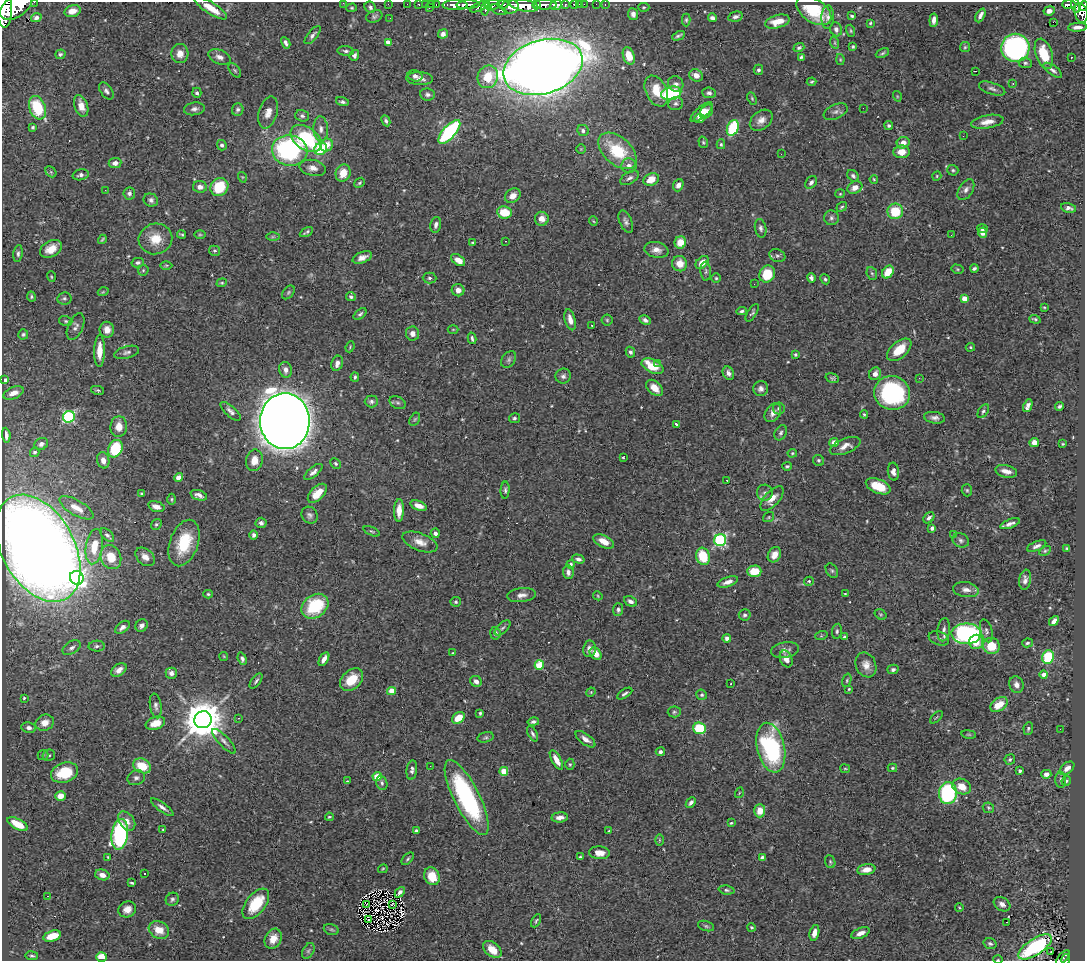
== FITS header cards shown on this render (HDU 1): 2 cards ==
NAXIS1  =                 1083
NAXIS2  =                  959

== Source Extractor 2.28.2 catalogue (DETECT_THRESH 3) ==
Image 1083 x 959 px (HDU 1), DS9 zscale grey, 1 PNG px = 1 image px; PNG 1087 x 963 px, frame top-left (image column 1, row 959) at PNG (2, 2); each listed source drawn as its Kron ellipse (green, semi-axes under 4 px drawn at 4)
Background 1.01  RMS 0.021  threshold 0.0631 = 3 sigma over >= 5 px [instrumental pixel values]
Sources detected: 533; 2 with non-positive FLUX_AUTO (blend fragments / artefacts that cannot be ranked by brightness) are neither listed nor drawn; of the other 531, the 500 brightest by FLUX_AUTO listed and drawn (31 fainter detections omitted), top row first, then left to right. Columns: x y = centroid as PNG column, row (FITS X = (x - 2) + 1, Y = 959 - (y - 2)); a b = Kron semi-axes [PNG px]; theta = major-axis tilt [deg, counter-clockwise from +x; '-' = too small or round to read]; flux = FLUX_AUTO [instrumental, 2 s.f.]
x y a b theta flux
34 2 2 2 - 43
343 3 2 2 - 70
388 4 2 2 - 13
407 4 2 2 - 14
419 4 3 3 - 39
425 4 2 2 - 17
431 4 3 2 - 19
436 4 3 2 - 28
503 4 5 3 - 580
536 4 4 3 - 550
574 4 4 3 - 83
579 4 2 2 - 9.9
584 4 2 2 - 11
596 4 2 2 - 8.4
1069 4 7 4 -1 340
455 5 12 5 -1 2100
468 5 11 4 3 1800
492 5 7 5 16 790
524 5 15 6 -11 4100
545 5 12 4 0 1900
556 5 6 5 - 490
565 5 3 3 - 150
605 5 3 2 - 14
16 6 18 10 37 7100
1076 6 7 3 -75 320
1083 6 5 3 - 360
370 7 6 5 - 4.4
479 7 10 4 23 900
510 7 8 7 - 1800
644 7 6 4 0 1.7
211 8 19 5 -33 23
352 8 5 4 - 2
429 8 3 2 - 85
486 8 8 3 78 710
4 9 19 7 -89 6400
499 10 8 4 -26 350
73 11 8 5 15 15
814 11 19 11 -34 62
1049 11 5 4 - 7
1081 13 10 6 -77 810
633 14 6 5 - 5.7
980 15 7 3 63 5.8
374 16 8 6 21 3.4
852 16 4 3 - 2.7
735 17 7 5 13 3.5
828 17 11 6 86 6
36 18 5 4 - 4.7
390 18 2 2 - 1.6
712 18 4 4 - 4.9
686 20 6 4 -90 2.3
934 20 6 4 84 6.3
777 22 12 6 15 19
1053 22 3 2 - 670
870 23 3 2 - 1.5
1078 27 9 4 3 7.7
836 29 7 6 - 5.2
851 31 6 4 -73 1.9
443 34 5 4 - 6.1
313 35 11 5 49 4.9
679 36 7 3 25 2.8
389 42 4 4 - 22
286 43 6 4 -62 4.1
835 43 6 3 -72 1.9
853 47 4 3 - 2
965 47 5 5 - 1.8
799 48 5 4 - 2.7
1015 48 14 14 - 380
346 51 8 4 -5 3.5
882 53 7 3 25 2.3
60 54 5 5 - 2.7
180 54 9 8 - 12
1044 54 16 8 -71 40
354 55 5 5 - 4.3
629 56 9 5 -70 21
219 57 12 7 -23 7.7
801 57 4 3 - 2
1071 58 3 2 - 2
840 59 5 4 - 1.5
1025 63 7 5 -2 2.8
543 67 41 26 17 3400
235 70 8 5 -52 2.3
758 70 5 5 - 3.3
1053 70 11 4 -36 4.6
975 71 3 2 - 1.7
696 75 7 6 - 9.9
415 76 7 5 -16 7.1
488 77 11 10 - 40
419 79 13 6 -2 8.8
812 82 5 3 - 2
1013 83 3 2 - 2.3
676 84 8 7 - 5.6
992 89 14 6 -19 5.4
106 91 9 5 -54 4.5
656 91 16 10 -64 30
197 93 5 4 - 3.7
671 93 10 6 14 100
709 93 7 5 -6 4.1
427 94 7 6 - 4.1
897 96 5 3 - 1.3
752 98 6 4 -64 1.9
342 102 7 4 -15 3.4
676 104 7 6 - 3.9
81 106 11 6 -71 16
37 108 12 8 -69 68
863 108 2 2 - 1.5
194 109 10 6 9 5.2
238 110 6 5 - 3.7
702 112 14 5 40 15
706 112 8 5 49 7.1
836 112 13 7 25 6.3
268 113 16 9 74 13
302 116 7 5 -18 3.9
699 119 5 4 - 3.7
761 120 13 9 39 10
386 121 6 4 -63 3.3
987 122 16 6 10 13
889 126 4 3 - 2.7
33 127 4 3 - 2.4
733 128 8 5 67 91
321 129 12 7 -87 8.1
583 131 6 5 - 4.4
449 132 15 6 48 200
963 136 2 2 - 1.3
306 138 17 11 -36 120
703 142 6 4 -74 2
903 143 6 5 - 10
721 144 5 4 - 2
222 145 5 4 - 3.7
326 145 7 6 - 17
321 149 7 6 - 41
581 149 5 5 - 1.4
290 150 18 15 -7 200
617 151 23 13 -41 69
901 152 8 6 5 15
781 154 3 2 - 3
115 163 6 5 - 7.1
629 166 7 7 - 8.1
313 168 13 8 -12 9.9
953 170 5 5 - 2.4
51 172 6 4 -46 2.3
343 173 9 7 73 21
80 175 8 5 15 4.8
853 176 6 5 - 3.2
937 176 5 4 - 1.5
242 177 5 3 - 1.3
630 178 10 6 30 5
874 179 4 3 - 1.5
651 180 8 6 21 20
811 182 7 5 53 4.9
360 183 6 4 40 2.3
678 185 6 5 - 7.4
200 187 7 6 - 7
219 187 9 8 - 61
855 187 8 6 27 10
105 190 2 2 - 28
966 190 11 7 58 6.5
129 193 6 6 - 4.8
840 194 5 4 - 1.6
513 196 8 6 39 11
151 200 7 6 - 4.5
842 207 6 3 36 2.1
1068 208 8 4 -14 5.9
895 211 8 8 - 45
504 212 7 6 - 34
831 218 7 7 - 4.4
542 219 7 7 - 10
593 221 5 3 - 1.3
626 222 12 6 -68 5
436 225 8 5 78 4.9
761 228 9 5 -79 4.2
982 228 5 4 - 4.2
306 232 7 3 30 2.7
982 233 5 4 - 8.7
182 235 4 2 - 1.7
200 235 6 4 0 1.6
951 235 3 2 - 2.6
273 237 7 4 1 2.6
102 239 5 2 - 1.7
155 239 17 15 13 28
505 241 3 2 - 3.4
473 242 4 2 - 1.7
680 242 6 6 - 23
51 249 12 8 28 17
656 250 12 8 -11 10
214 251 6 5 - 2.4
18 254 8 4 82 3.7
777 256 8 6 -22 3.8
362 257 10 5 21 8.2
458 260 8 5 -36 16
702 262 8 5 47 14
138 263 6 4 13 3.5
680 264 8 7 - 18
166 265 6 4 1 1.9
974 268 4 3 - 3.1
957 269 6 4 -14 2.1
143 270 6 5 - 2.1
706 271 9 5 -87 3.3
888 272 7 5 54 26
872 273 6 5 - 2.4
767 274 9 7 63 41
51 277 5 3 - 1.4
429 278 7 5 -1 2.7
716 278 5 5 - 2.1
811 278 5 4 - 5.6
825 279 5 4 - 2.6
222 283 5 4 - 2
754 284 2 2 - 2.4
458 290 6 6 - 8.9
103 292 5 3 - 1.4
288 292 8 5 50 2.5
31 297 5 4 - 2.2
351 297 5 4 - 3.3
64 298 7 6 - 3.1
964 298 4 4 - 22
1044 307 3 3 - 1.2
742 311 5 4 - 2.9
752 313 10 4 58 2.8
360 314 7 4 40 3.7
1035 319 6 3 -19 2.2
570 320 11 5 -75 9.3
607 320 5 5 - 2.1
645 320 6 4 -28 4.8
66 321 7 5 -17 2.5
592 325 3 2 - 1.7
76 327 14 7 67 6.3
453 329 5 3 - 1.4
107 330 8 7 - 11
23 334 5 5 - 2.6
412 334 7 6 - 7.7
472 338 6 3 -76 3.2
350 347 6 3 67 1.5
970 347 5 4 - 1.8
899 350 14 8 41 30
99 351 16 5 89 23
127 352 13 6 15 5.1
630 352 5 4 - 4
795 354 4 4 - 2.2
509 360 9 6 52 4.3
337 363 8 5 71 7.8
658 363 2 2 - 4
652 366 12 6 -26 37
286 370 8 6 -75 7
728 373 7 5 -62 6
875 374 6 5 - 8.8
563 376 8 7 - 4.8
355 377 4 3 - 2.7
832 378 7 4 -17 2.6
919 378 2 2 - 3.7
5 380 4 4 - 5.7
655 388 10 6 -42 16
761 388 7 7 - 7
98 390 6 4 -11 2.3
13 393 11 5 22 11
892 393 18 17 - 190
371 401 7 6 - 3.7
398 403 8 6 -29 3.6
1028 406 7 4 66 6.2
1059 406 4 3 - 3.1
779 408 6 6 - 2.8
231 411 13 5 -42 6.3
983 411 7 4 58 3
773 413 10 7 56 9.2
864 414 4 4 - 1.9
69 417 6 6 - 180
514 418 5 5 - 2.6
935 418 10 5 -7 5.8
415 419 7 4 59 2.2
285 421 28 25 -88 4600
676 424 3 3 - 2.3
119 427 10 8 85 16
781 433 8 5 61 3.5
6 435 7 3 -84 4.6
834 442 5 4 - 10
1034 442 5 4 - 9.5
41 444 7 6 - 4.2
1063 444 3 3 - 1.4
845 446 16 7 22 11
115 449 9 7 65 65
35 452 5 4 - 3
792 453 5 4 - 1.6
623 457 3 2 - 1.4
103 460 8 6 -77 9.5
254 460 11 8 79 16
818 460 6 5 - 2.6
336 463 6 4 -46 2.5
787 466 5 3 - 2.1
1006 471 11 6 -13 11
313 472 11 5 41 6.5
893 472 9 5 -84 6.8
178 477 5 4 - 9.4
727 480 3 2 - 1.3
878 486 13 7 -22 33
505 490 8 4 87 3.2
967 490 6 5 - 2.2
317 493 12 6 45 20
765 493 8 8 - 5.3
142 494 3 3 - 1.9
199 495 8 5 -19 7.4
172 499 5 3 - 1.7
772 499 15 7 48 14
419 506 8 4 -19 9.3
156 507 8 5 -16 8.6
76 508 19 7 -30 15
399 510 11 5 88 15
310 515 9 7 -52 4.8
769 517 6 4 37 1.9
929 518 6 4 45 5.4
261 523 5 5 - 4.2
156 524 6 5 - 2.5
1010 524 10 4 20 6.7
932 528 4 3 - 4.3
372 531 9 4 -23 2.3
435 533 5 4 - 4.8
953 534 4 2 - 1.5
107 535 8 5 -43 3.4
254 535 4 4 - 4.7
720 540 6 6 - 210
961 540 8 7 - 4.2
604 541 11 6 -26 15
420 542 18 8 -21 15
184 543 24 14 70 59
1037 546 10 4 21 4.9
94 547 18 8 82 30
38 548 58 36 -61 2800
1067 548 3 2 - 1.5
1045 551 6 4 30 2.2
774 555 8 6 60 13
703 556 9 7 -72 49
111 557 12 10 -67 28
145 557 11 7 -42 9.4
578 559 6 4 -16 4
571 564 4 4 - 2.7
754 571 7 5 0 29
832 571 8 5 -57 2.5
568 572 7 5 -84 5.2
77 578 7 6 - 300
1025 580 10 6 80 6.6
809 581 5 4 - 2.9
728 582 11 5 19 8.5
966 590 13 7 -9 9.6
208 594 5 4 - 2
845 594 4 2 - 1.3
522 595 14 7 7 8.1
598 596 5 3 - 1.4
631 601 7 4 -26 5.4
456 602 5 5 - 2.6
315 606 14 11 36 73
618 610 6 5 - 3.8
881 614 6 4 -34 2
745 615 6 5 - 3.4
1054 621 5 4 - 6.9
142 625 6 5 - 5.3
122 627 8 5 38 6.1
503 628 10 5 43 3.3
944 630 12 6 82 6.4
837 631 7 5 81 3.3
986 631 12 6 -74 4.9
495 633 6 5 - 5.4
966 634 15 10 -2 260
821 636 6 4 18 1.8
844 637 4 4 - 2.7
727 638 4 4 - 4.4
939 638 10 6 -20 5.1
976 642 7 7 - 21
1027 643 5 4 - 2.6
97 646 8 5 2 3.9
991 646 8 8 - 35
72 648 10 6 32 4.9
589 649 8 6 81 6.9
785 650 14 7 9 7.8
453 653 3 3 - 1.3
596 654 7 5 -48 13
224 656 5 3 - 1.3
1048 657 7 6 - 75
242 659 6 4 -69 3.8
324 659 7 4 58 7.8
786 659 9 6 -68 9.1
539 665 5 4 - 63
866 665 13 10 -68 12
893 669 6 4 14 3.9
119 670 8 5 34 8.9
171 673 5 5 - 5.7
1044 674 4 4 - 9.4
352 680 13 9 44 33
847 680 7 4 73 2.2
256 681 9 4 52 3.3
476 681 6 5 - 5.4
731 683 3 2 - 3.1
1016 685 8 7 - 7.6
849 689 4 4 - 1.4
392 691 4 4 - 31
591 692 5 4 - 1.5
625 694 8 3 33 3.1
702 695 5 5 - 2.4
24 698 3 3 - 1.9
999 705 9 6 34 23
156 706 12 5 -81 5.1
674 712 6 5 - 2.8
480 713 4 3 - 2.3
936 717 8 3 44 1.3
238 718 3 3 - 1.5
458 718 7 5 36 26
203 720 9 8 - 4600
533 722 6 4 12 3.7
45 723 9 8 - 13
155 723 10 6 21 18
29 728 7 5 -8 5.8
700 728 6 5 - 71
1028 729 6 4 81 2.6
1060 729 2 2 - 3.1
533 734 8 4 -61 3.8
969 734 7 3 -8 1.6
486 737 8 5 15 2.9
585 739 12 5 -37 7.6
224 741 16 5 -46 5.9
771 748 25 13 -77 200
660 752 4 4 - 3.6
43 755 5 5 - 1.9
49 755 6 5 - 2.7
1010 759 5 5 - 2.9
556 760 11 4 -60 13
570 764 6 4 -89 2.2
142 766 9 7 -24 33
430 766 2 2 - 4.5
892 768 4 3 - 2.3
1067 768 8 5 38 8.1
845 769 5 2 - 1.3
412 770 10 5 83 4.7
504 771 4 4 - 31
1020 771 4 3 - 2.5
65 773 14 9 16 50
1046 774 5 4 - 6.3
377 777 4 4 - 38
136 778 9 7 20 5.1
1061 780 8 5 -88 3.4
348 781 4 3 - 1.5
1066 781 5 4 - 2.8
382 783 7 5 -72 3.4
962 786 9 7 -23 17
739 793 5 3 - 1.3
948 793 11 9 86 180
60 796 5 4 - 13
467 797 41 13 -63 210
691 802 6 4 47 4.6
162 807 13 4 -36 5.6
988 808 6 5 - 2.1
760 811 7 5 89 19
329 817 4 3 - 1.7
560 817 8 5 5 8.9
127 821 11 7 -54 10
731 823 4 3 - 1.6
18 824 11 5 -28 29
163 830 3 3 - 1.5
416 831 4 3 - 3.1
609 831 4 3 - 1.5
120 834 15 8 83 240
659 840 5 3 - 1.4
599 853 10 6 -4 13
108 857 4 3 - 1.4
580 857 3 3 - 1.8
762 857 4 3 - 2.6
408 859 7 4 46 2.5
830 862 7 5 -70 2.7
383 869 5 3 - 1.4
866 870 9 5 10 13
144 874 3 3 - 3
102 875 7 5 -16 10
432 876 9 7 -62 29
132 883 4 2 - 2.1
727 890 8 4 -7 3.1
400 892 6 3 48 4.6
48 896 3 2 - 26
172 899 7 6 - 3.5
256 904 18 9 52 50
392 904 3 2 - 1.7
1002 904 9 6 -31 7.1
366 905 3 2 - 1.3
959 908 4 3 - 1.3
127 909 9 8 - 11
368 920 4 2 - 1.9
536 921 7 3 63 2.1
1006 922 2 2 - 5.9
706 926 8 5 -16 2.9
751 927 4 4 - 1.7
331 929 8 5 -17 2.7
159 930 11 8 -28 18
814 933 8 4 76 9.4
860 933 10 5 22 8.6
52 936 9 5 16 26
273 939 10 8 63 17
990 944 6 5 - 3.4
1035 947 19 8 33 150
492 949 10 7 -40 22
308 951 8 5 60 3.2
1051 952 2 2 - 2.4
32 956 6 4 -8 2.3
101 957 5 5 - 27
1063 958 9 2 47 48
1065 959 5 3 - 41
998 960 5 3 - 1.3
At the frame edge (FLAGS 8, measured only in part): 7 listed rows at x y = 34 2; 343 3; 16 6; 1083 6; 4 9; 1065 959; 998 960
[31 fainter detections neither listed nor drawn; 2 non-positive-flux detections neither listed nor drawn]